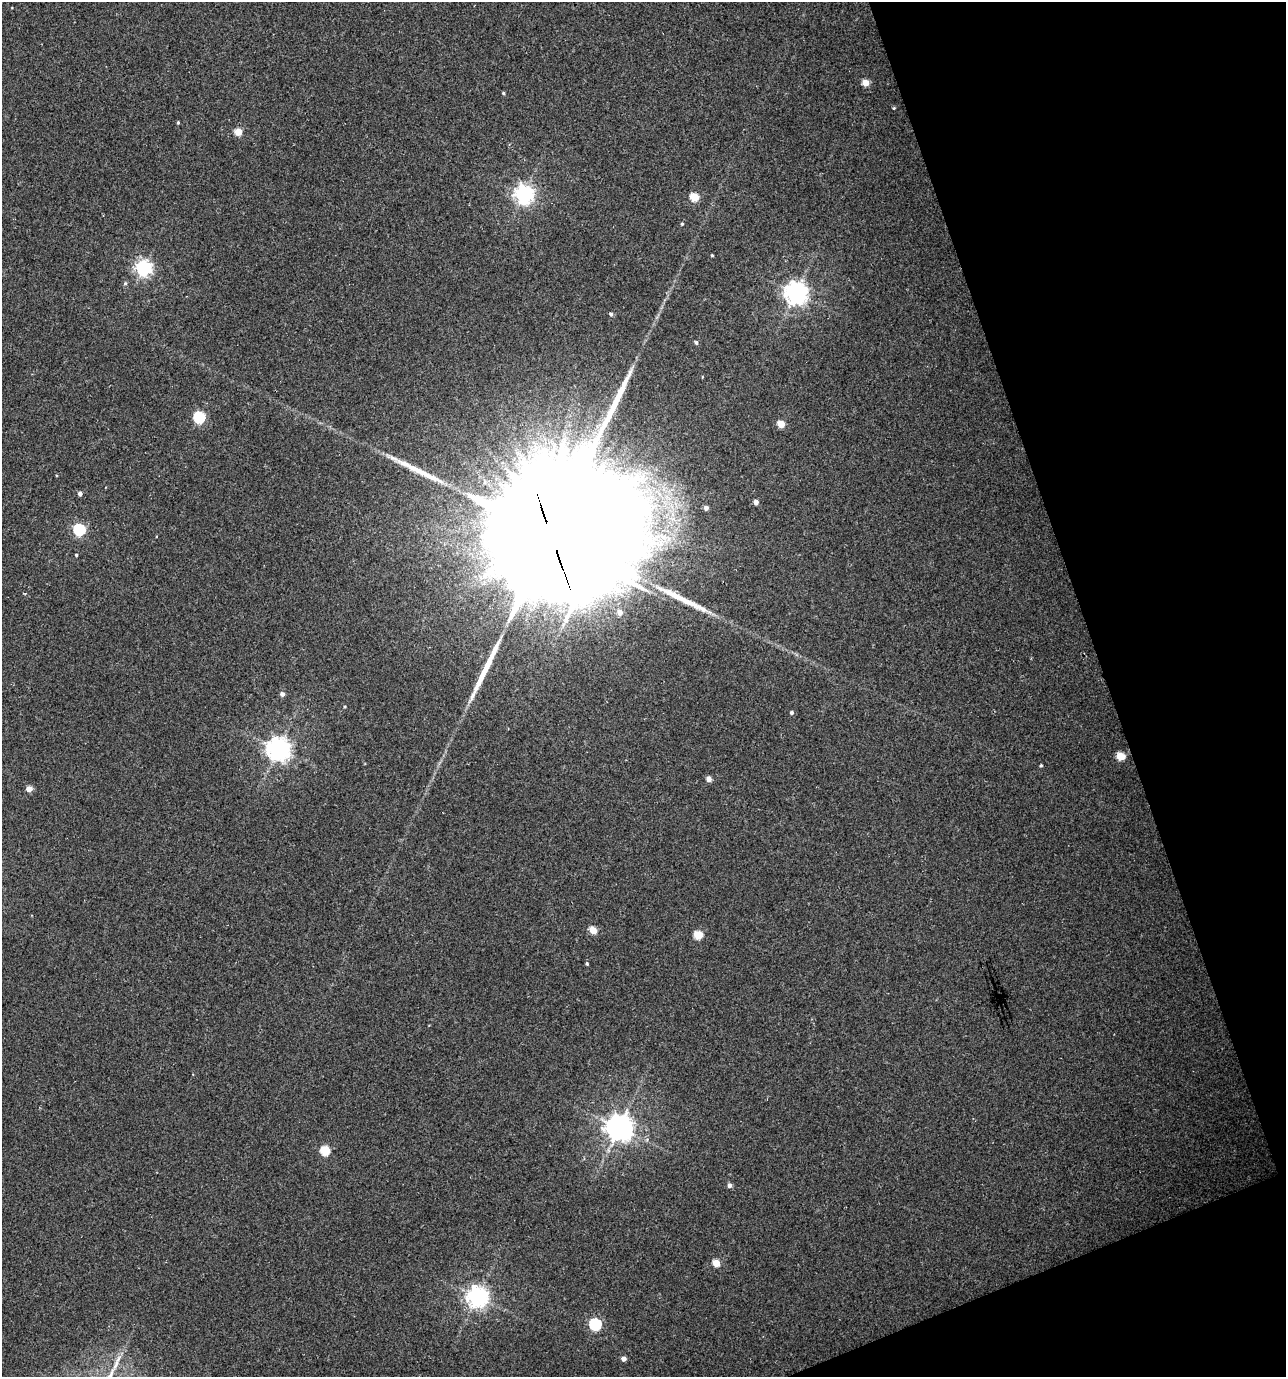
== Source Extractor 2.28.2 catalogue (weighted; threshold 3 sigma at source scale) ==
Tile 12 of 4 x 4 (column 4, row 3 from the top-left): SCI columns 3985-5268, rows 1378-2752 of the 5346 x 5507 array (HDU 1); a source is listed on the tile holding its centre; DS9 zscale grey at full resolution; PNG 1288 x 1379 px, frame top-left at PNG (2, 2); no overlay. Shown black and unused: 17% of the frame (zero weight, under 3 of 4 exposures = <1% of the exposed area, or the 3 px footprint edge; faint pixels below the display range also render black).
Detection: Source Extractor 2.28.2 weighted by HDU 2 'WHT'; one run over the whole footprint, this tile lists its part. Background 0.0212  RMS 0.0066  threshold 0.0299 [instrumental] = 3 sigma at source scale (4.5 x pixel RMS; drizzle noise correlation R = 1.50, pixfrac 1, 0.0396/0.0396 arcsec/px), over >= 5 px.
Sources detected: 46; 1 inside a brighter object's white glare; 3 long thin detections or spike segments (spike, bleed or trail) — not listed; the other 42 listed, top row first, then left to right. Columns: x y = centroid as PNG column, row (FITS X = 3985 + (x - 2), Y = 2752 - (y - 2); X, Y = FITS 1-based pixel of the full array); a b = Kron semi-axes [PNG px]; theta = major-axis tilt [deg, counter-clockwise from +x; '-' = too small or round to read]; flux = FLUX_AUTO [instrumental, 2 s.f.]
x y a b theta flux
866 83 5 5 - 11
503 93 4 4 - 0.75
894 108 4 3 - 0.67
178 122 4 3 - 0.78
238 132 5 5 - 14
524 194 7 7 - 320
694 197 5 5 - 23
682 224 4 3 - 0.72
712 255 3 3 - 0.68
143 268 6 6 - 210
125 283 5 5 - 0.95
796 293 8 7 - 500
611 314 5 4 - 1.3
696 342 5 4 - 1.2
702 377 4 3 - 0.47
199 417 7 6 - 60
781 424 5 5 - 13
80 493 5 5 - 2.4
756 502 5 4 - 3.5
706 508 4 4 - 2.2
79 529 6 5 - 82
551 536 44 39 65 47000
76 555 3 3 - 0.75
620 612 5 5 - 5.2
282 694 4 4 - 2.6
345 707 4 3 - 0.58
792 713 5 4 - 1.3
278 749 8 7 - 520
1121 756 5 5 - 16
1041 765 4 3 - 0.72
709 779 5 5 - 4.1
29 789 4 4 - 7.5
593 930 5 4 - 12
698 935 5 5 - 22
587 964 5 4 - 0.83
619 1127 8 8 - 760
325 1151 5 5 - 31
729 1185 5 5 - 2.6
716 1263 5 4 - 13
477 1297 7 7 - 400
595 1324 6 6 - 76
624 1359 4 4 - 3.3
Overlapping masked pixels (flux is a lower limit): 1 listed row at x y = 551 536